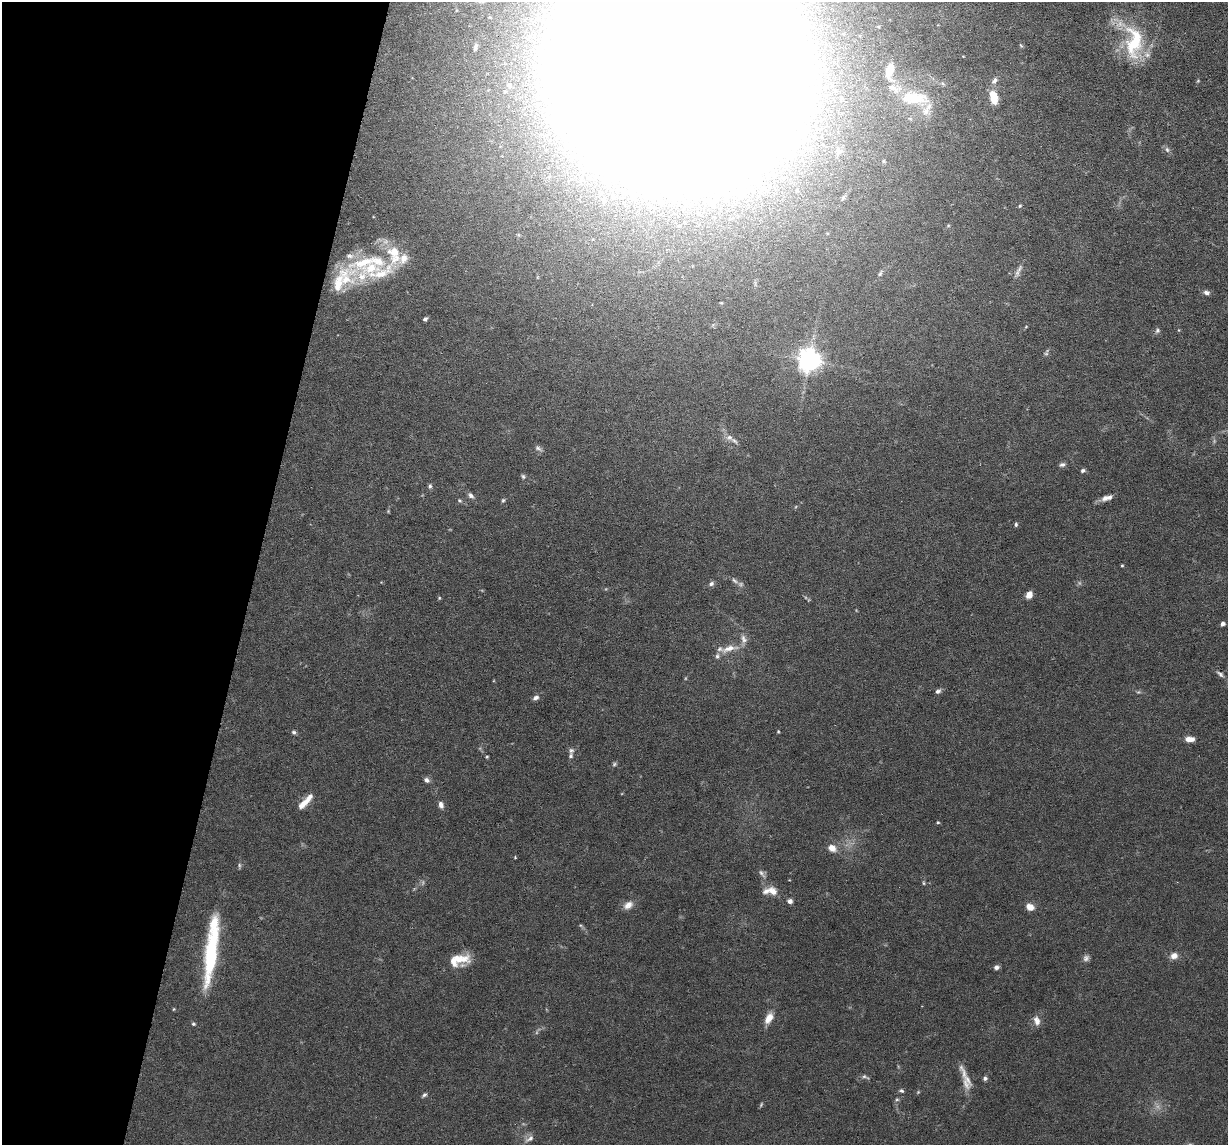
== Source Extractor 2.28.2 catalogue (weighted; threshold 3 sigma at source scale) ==
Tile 9 of 4 x 4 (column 1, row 3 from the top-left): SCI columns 1-1226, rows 1262-2404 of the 4906 x 4927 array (HDU 1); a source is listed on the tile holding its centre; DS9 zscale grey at full resolution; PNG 1230 x 1147 px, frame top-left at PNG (2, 2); no overlay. Shown black and unused: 21% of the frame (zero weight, under 3 of 6 exposures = <1% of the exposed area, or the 3 px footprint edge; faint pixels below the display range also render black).
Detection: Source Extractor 2.28.2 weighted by HDU 2 'WHT'; one run over the whole footprint, this tile lists its part. Background 0.0968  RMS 0.0042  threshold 0.0172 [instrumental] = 3 sigma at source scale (4.09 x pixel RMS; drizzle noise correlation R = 1.36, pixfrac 0.8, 0.05/0.05 arcsec/px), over >= 5 px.
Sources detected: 103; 8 too faint to see at this stretch — not listed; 20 inside a brighter listed object's ellipse — not listed separately; the other 75 listed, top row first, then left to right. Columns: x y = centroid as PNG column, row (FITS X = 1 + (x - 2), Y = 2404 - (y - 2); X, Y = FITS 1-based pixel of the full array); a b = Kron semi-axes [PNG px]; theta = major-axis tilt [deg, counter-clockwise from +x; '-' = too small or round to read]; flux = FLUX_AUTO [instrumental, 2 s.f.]
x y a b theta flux
1134 42 48 23 87 24
475 47 8 4 71 0.92
963 56 4 2 - 0.25
679 69 118 110 -25 9300
889 71 16 8 81 9.1
994 81 10 6 56 1.5
509 85 8 7 - 2.1
994 97 13 7 -75 8.1
915 98 38 17 -6 17
1167 150 8 5 -63 1.1
797 190 6 5 - 0.86
711 203 13 6 -46 1.9
1020 206 5 4 - 0.49
369 262 81 20 16 31
1019 269 14 5 63 1.7
880 273 9 4 65 0.79
1206 292 8 5 -10 1.4
425 319 5 4 - 0.79
1157 330 7 6 - 0.93
1179 330 5 3 - 0.32
1046 352 10 5 67 0.86
809 360 7 7 - 350
729 437 9 8 - 1.8
538 448 10 6 -35 1.1
1062 464 8 5 17 1
1083 471 6 5 - 0.9
523 476 7 5 -58 0.72
430 486 6 5 - 0.85
470 495 8 5 -36 1.4
1105 498 10 8 46 1.9
459 500 6 5 - 0.63
503 500 6 5 - 0.58
388 511 4 4 - 0.38
1016 524 6 4 81 0.68
1122 565 3 3 - 0.4
735 581 12 5 -38 1.5
711 584 7 5 34 1.1
1029 595 7 6 - 3.5
439 598 5 4 - 0.42
1223 624 4 4 - 1.2
729 648 25 8 14 5.1
1220 674 12 5 -40 1.3
938 691 7 5 28 1
1138 692 6 4 41 0.55
536 698 8 5 20 1.4
778 731 4 4 - 0.36
294 732 6 5 - 0.79
1190 739 11 6 1 2.9
571 756 8 6 84 1
487 757 4 3 - 0.42
426 780 8 6 -33 1.3
303 804 16 8 45 3.6
441 805 8 6 -75 1.7
938 822 4 3 - 0.41
832 848 10 8 -33 3.3
515 857 3 3 - 0.37
924 883 6 3 -88 0.46
772 891 16 10 -31 3.9
790 901 6 5 - 1.5
628 905 13 9 32 2.9
1030 907 9 7 -25 3.2
1174 956 7 6 - 2.9
211 957 79 13 85 33
459 959 26 11 0 7.6
996 967 6 5 - 1.2
769 1018 13 7 60 4.3
1037 1021 12 8 -74 2.6
193 1024 5 4 - 0.59
964 1073 28 7 -68 4.3
865 1077 11 5 -25 0.94
985 1078 5 5 - 0.97
902 1091 6 5 - 0.74
424 1095 7 5 34 0.82
897 1099 6 4 1 0.58
529 1139 14 7 30 2.1
Isophote crosses this tile's border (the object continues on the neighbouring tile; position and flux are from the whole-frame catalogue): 1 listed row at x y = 679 69